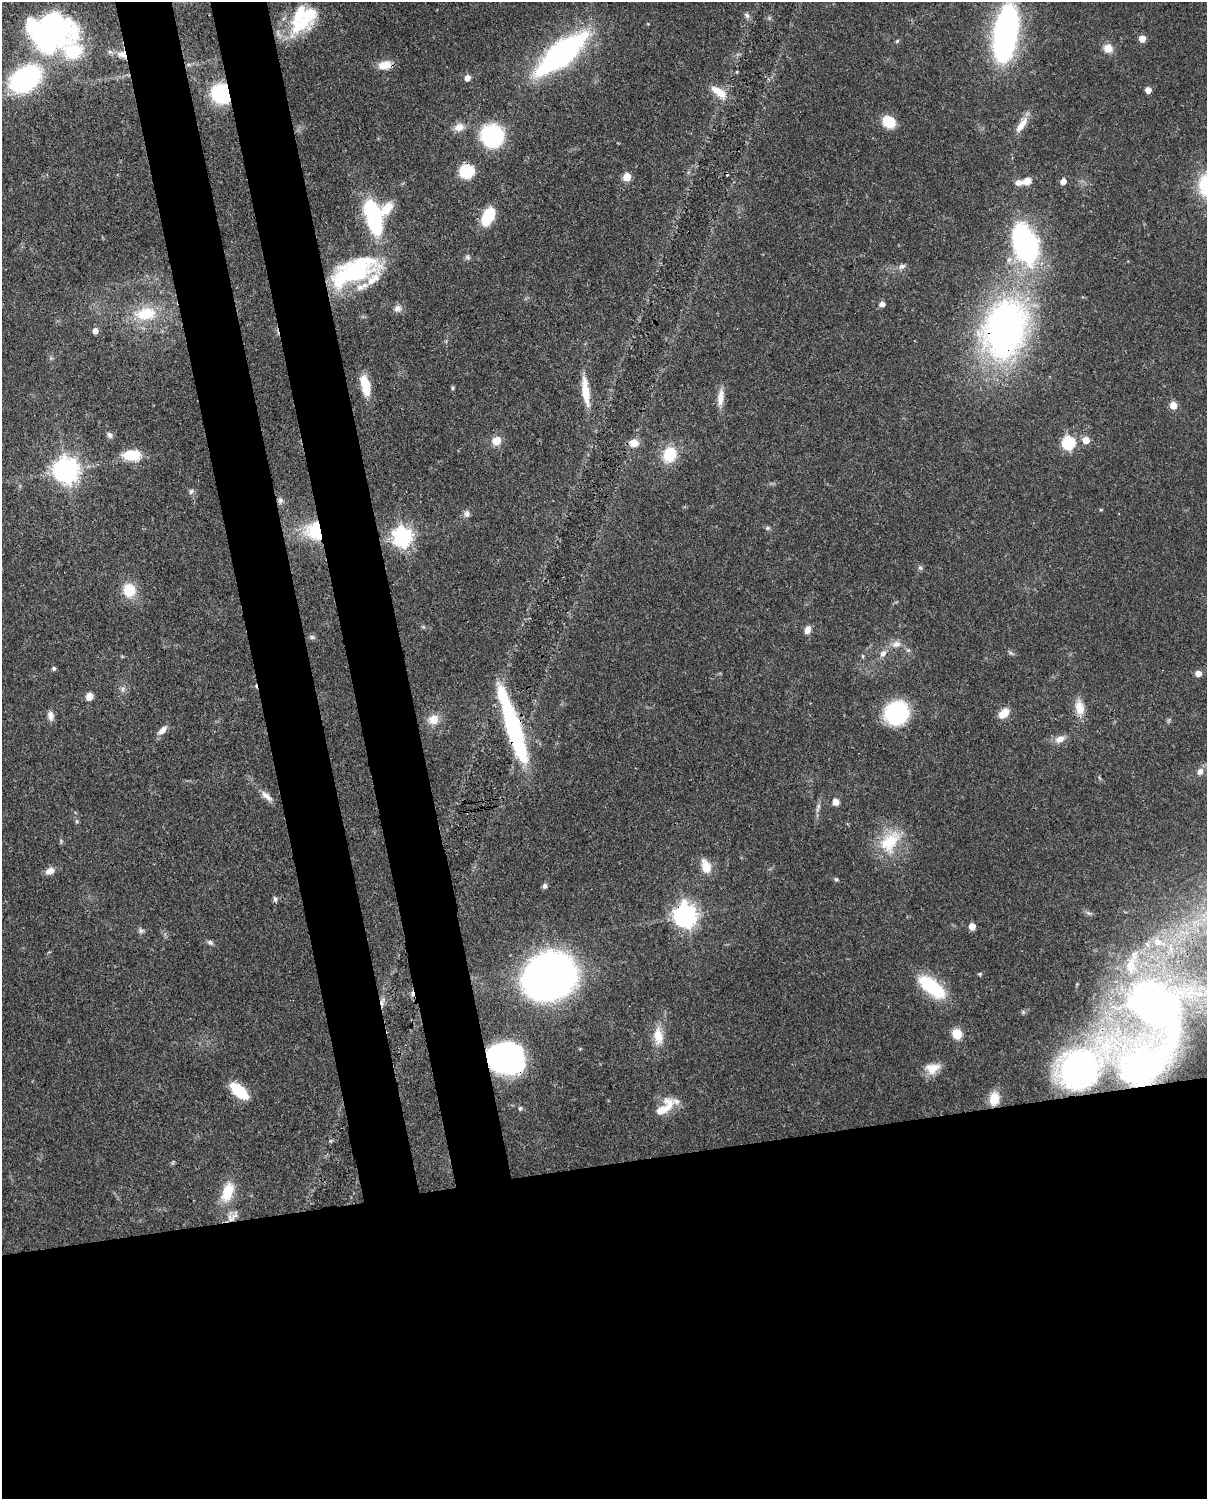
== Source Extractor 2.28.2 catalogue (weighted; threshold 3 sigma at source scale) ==
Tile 11 of 4 x 3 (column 3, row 3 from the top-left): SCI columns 2508-3712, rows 161-1657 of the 5007 x 4916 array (HDU 1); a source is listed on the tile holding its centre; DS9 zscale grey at full resolution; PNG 1209 x 1501 px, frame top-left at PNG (2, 2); no overlay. Shown black and unused: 30% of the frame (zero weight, under 3 of 4 exposures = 7% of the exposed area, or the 3 px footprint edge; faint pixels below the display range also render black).
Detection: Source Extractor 2.28.2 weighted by HDU 2 'WHT'; one run over the whole footprint, this tile lists its part. Background 0.126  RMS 0.0044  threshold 0.02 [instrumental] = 3 sigma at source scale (4.5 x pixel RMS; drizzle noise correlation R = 1.50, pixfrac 1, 0.05/0.05 arcsec/px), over >= 5 px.
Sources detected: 126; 3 inside a brighter object's white glare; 1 cosmic-ray / hot-pixel residue — not listed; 10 inside a brighter listed object's ellipse — not listed separately; the other 112 listed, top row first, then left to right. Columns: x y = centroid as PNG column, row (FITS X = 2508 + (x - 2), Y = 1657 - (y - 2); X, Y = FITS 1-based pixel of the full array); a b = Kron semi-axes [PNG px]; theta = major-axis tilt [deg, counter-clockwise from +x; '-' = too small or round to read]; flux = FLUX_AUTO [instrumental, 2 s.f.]
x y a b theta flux
747 15 9 5 -45 1.3
301 25 38 17 33 24
54 29 40 31 -30 83
1005 33 42 15 81 190
1142 39 5 5 - 7.4
897 41 5 5 - 0.64
1108 48 10 10 - 4.7
562 53 32 12 40 180
122 54 13 9 -14 3.4
385 65 17 9 9 6.2
467 78 5 5 - 3.4
25 79 23 15 33 89
1148 90 5 4 - 4.4
719 92 24 10 -35 6.9
221 93 15 14 - 35
889 122 12 10 -34 11
1021 125 25 8 54 5.3
459 127 13 10 13 3.8
492 136 18 17 - 45
467 171 10 9 - 23
627 177 5 5 - 13
1027 181 10 7 22 4
1063 181 5 4 - 3.7
387 209 19 11 47 7.9
373 216 31 12 -74 60
488 216 19 10 63 16
1024 242 46 25 -71 82
467 257 8 6 -15 1.1
901 266 8 6 19 1.6
354 271 60 26 24 57
882 304 7 5 -1 1.9
397 308 11 8 48 2.2
146 314 25 15 8 18
1005 328 48 35 77 210
95 331 6 5 - 2.9
365 385 21 9 -77 11
452 388 6 4 -90 0.6
585 392 37 8 -83 9.3
720 397 23 8 83 4.8
1173 405 5 5 - 8.9
109 435 9 6 -50 1.4
1086 440 5 5 - 7.3
496 441 10 8 39 5.1
634 443 11 9 5 4.5
1068 443 6 6 - 57
669 454 14 12 61 15
132 455 18 10 0 13
66 470 8 8 - 470
191 491 8 6 73 1.1
280 500 7 7 - 1.4
1101 510 5 3 - 0.39
467 514 9 8 - 1.7
767 528 6 5 - 0.81
315 531 21 18 -52 22
402 536 7 7 - 230
920 568 7 5 -51 0.9
129 590 14 13 - 11
807 630 10 7 70 2.7
312 637 6 5 - 0.9
896 644 12 9 14 3.1
908 650 6 5 - 0.86
883 653 10 7 51 2.6
863 656 6 4 -89 0.52
54 668 5 5 - 0.8
1198 673 5 5 - 4.6
123 689 7 4 89 1.1
89 697 8 7 - 3.6
1080 707 20 12 -79 6.2
897 713 19 17 35 49
1004 713 10 7 44 7.8
51 716 12 7 -83 2.3
434 719 13 12 - 5.3
513 728 85 12 -72 73
162 730 14 7 41 3
1060 739 13 8 20 3.5
1200 771 10 8 59 2.4
267 796 18 7 -41 3.2
836 802 8 7 - 2.6
818 807 14 5 74 1.8
77 821 6 5 - 0.7
890 842 36 22 50 18
706 867 17 10 -71 7
50 871 11 8 30 2.9
836 879 6 5 - 0.71
545 886 7 6 - 1.2
275 899 8 5 -74 1
1089 913 7 4 -33 0.97
685 915 8 8 - 340
972 926 5 4 - 7.2
141 931 7 6 - 1.1
210 942 8 6 -32 1.2
1157 942 9 8 - 3.6
1134 955 10 7 -85 2.4
980 974 5 4 - 0.59
549 977 32 26 29 490
932 987 37 15 -38 24
412 994 8 4 -82 1.3
382 1002 13 5 80 2.1
1152 1002 46 33 -40 160
957 1034 11 9 -64 7
658 1036 24 12 -83 8.1
509 1059 24 18 -57 110
1139 1067 63 36 26 52
932 1068 19 13 14 6
1078 1068 23 21 49 74
239 1091 20 9 -41 17
994 1099 18 12 79 8.5
520 1108 6 5 - 0.68
664 1108 31 12 44 9.4
330 1141 4 4 - 0.59
228 1192 23 12 71 13
230 1218 12 10 -53 4
Overlapping masked pixels (flux is a lower limit): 12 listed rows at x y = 122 54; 385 65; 221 93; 1005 328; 315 531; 513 728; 685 915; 412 994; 382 1002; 509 1059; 1139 1067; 230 1218
Isophote crosses this tile's border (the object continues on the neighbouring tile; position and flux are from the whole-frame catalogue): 1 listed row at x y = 1005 33